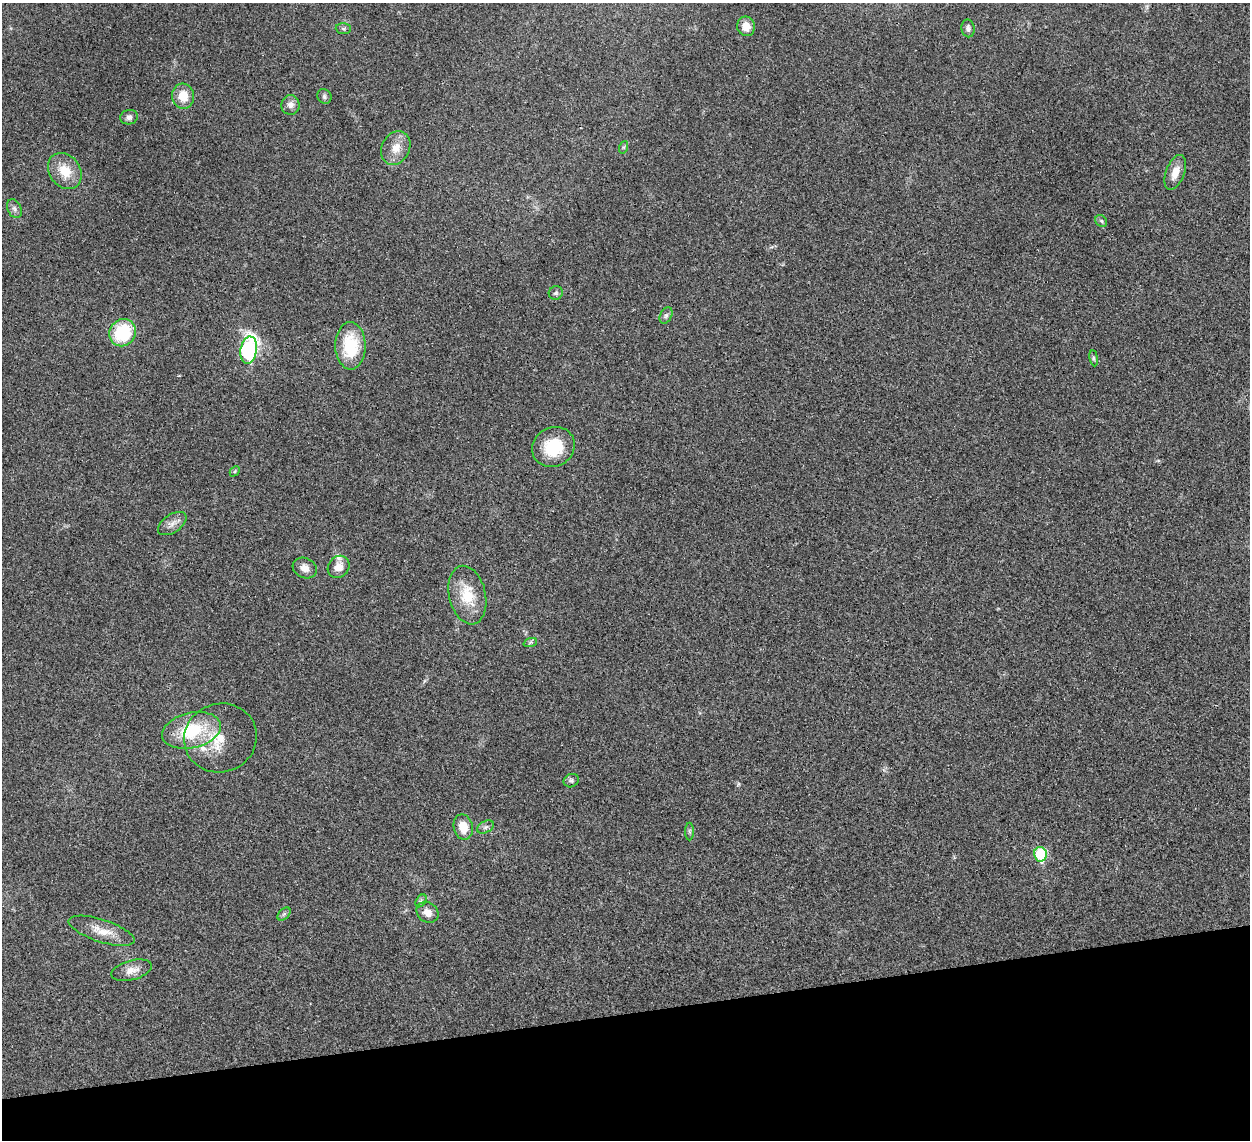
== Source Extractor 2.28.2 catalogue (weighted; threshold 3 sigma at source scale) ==
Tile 14 of 4 x 4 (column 2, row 4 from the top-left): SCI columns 1287-2534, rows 292-1429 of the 5065 x 5020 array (HDU 1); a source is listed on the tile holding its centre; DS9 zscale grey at full resolution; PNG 1252 x 1142 px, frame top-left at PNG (2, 3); each listed source drawn as its Kron ellipse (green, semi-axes under 4 px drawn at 4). Shown black and unused: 11% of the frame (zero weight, under 3 of 4 exposures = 2% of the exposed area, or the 3 px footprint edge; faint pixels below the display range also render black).
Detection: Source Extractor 2.28.2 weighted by HDU 2 'WHT'; one run over the whole footprint, this tile lists its part. Background 0.0282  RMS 0.0046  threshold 0.0209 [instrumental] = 3 sigma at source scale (4.5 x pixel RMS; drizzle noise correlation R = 1.50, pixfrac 1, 0.05/0.05 arcsec/px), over >= 5 px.
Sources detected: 40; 2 inside a brighter listed object's ellipse — not listed separately; the other 38 listed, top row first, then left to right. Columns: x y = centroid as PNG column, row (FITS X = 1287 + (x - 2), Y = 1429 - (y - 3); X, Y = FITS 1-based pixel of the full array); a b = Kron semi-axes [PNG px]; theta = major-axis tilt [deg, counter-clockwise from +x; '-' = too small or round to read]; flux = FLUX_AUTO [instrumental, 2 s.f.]
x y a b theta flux
746 26 10 9 - 4.5
968 28 9 6 -79 1.5
343 29 7 5 -3 0.97
183 96 12 11 - 7.9
324 96 8 6 -52 1.2
290 105 10 9 - 2.8
129 117 9 7 10 1.9
624 147 6 4 71 0.72
396 148 17 14 63 6.5
65 171 19 15 -53 10
1175 172 18 9 70 5.7
14 209 10 6 -66 1.6
1101 221 6 5 - 0.79
556 293 7 6 - 1.1
666 315 9 5 63 1.2
123 333 14 12 51 25
350 346 23 15 -89 22
249 350 14 8 80 79
1094 358 8 4 -82 0.82
553 447 22 19 31 17
235 471 6 4 47 0.59
172 524 16 9 34 3.3
339 567 12 10 48 4.6
305 568 12 9 -26 3.8
467 595 30 18 -77 14
530 643 7 4 20 0.83
191 730 30 17 13 27
220 738 36 34 20 18
571 781 8 6 24 1.2
463 827 13 9 -77 7.2
486 827 9 6 27 1.3
689 831 9 4 -90 0.84
1040 854 7 6 - 27
421 901 7 4 56 0.9
427 912 12 9 -33 3.9
284 914 8 5 45 0.95
102 931 34 11 -18 8.2
131 970 21 9 15 4.7